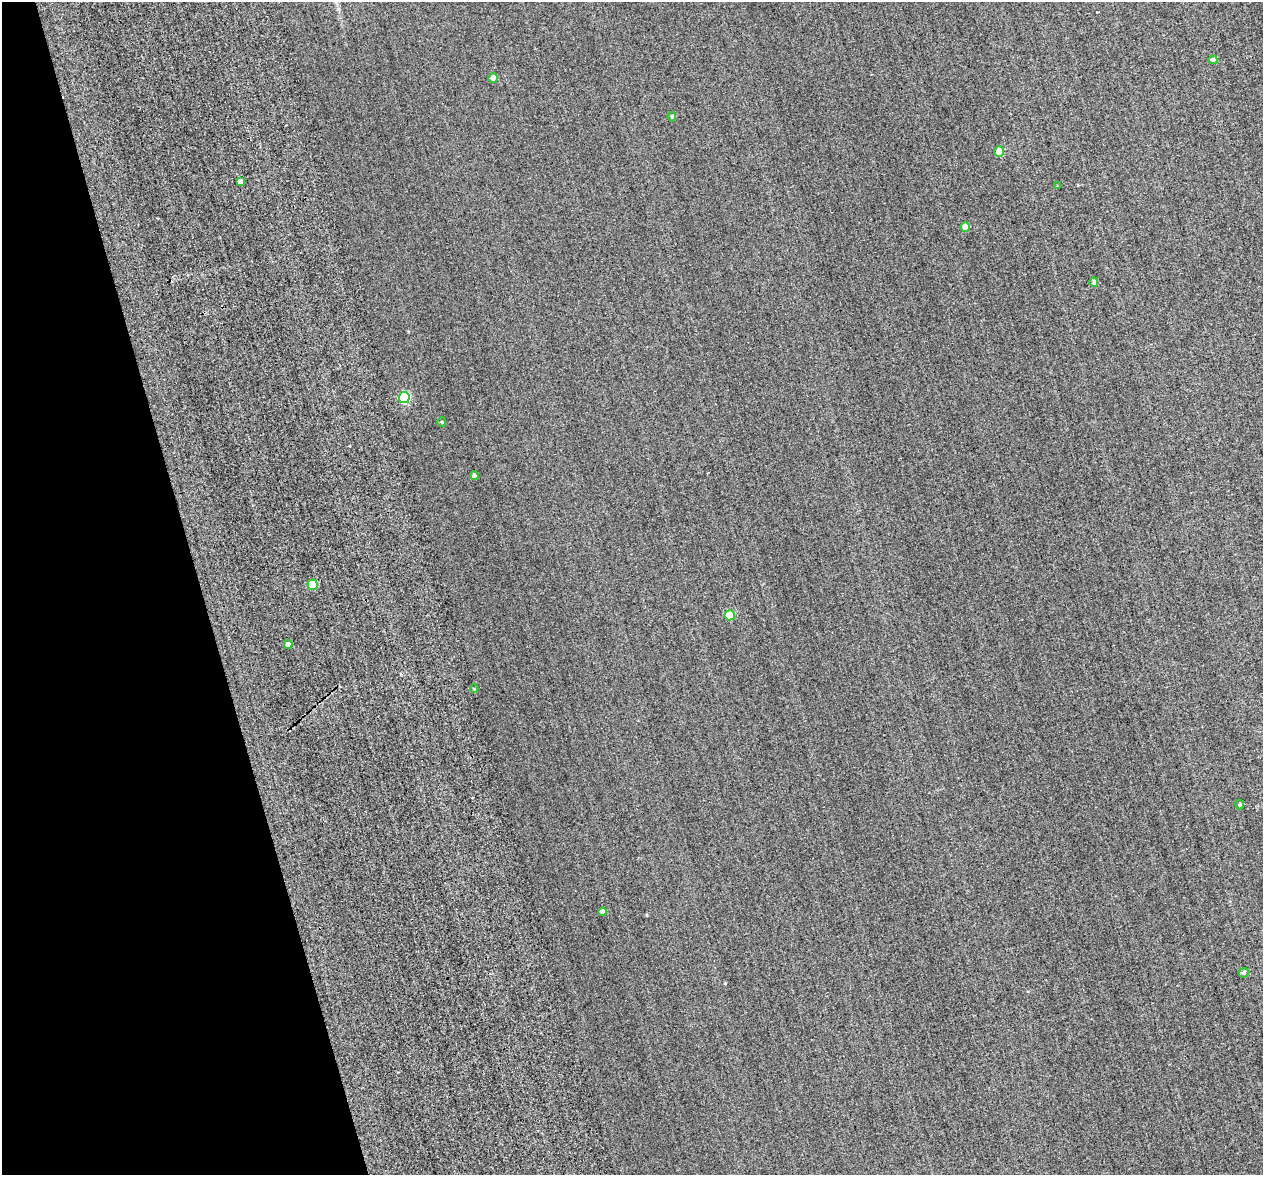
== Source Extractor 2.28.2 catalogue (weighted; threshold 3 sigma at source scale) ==
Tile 5 of 4 x 4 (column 1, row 2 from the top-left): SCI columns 69-1329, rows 2836-4008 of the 5399 x 5373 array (HDU 1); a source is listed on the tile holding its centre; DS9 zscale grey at full resolution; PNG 1265 x 1177 px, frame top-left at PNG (2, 2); each listed source drawn as its Kron ellipse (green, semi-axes under 4 px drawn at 4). Shown black and unused: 16% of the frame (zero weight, under 2 of 3 exposures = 12% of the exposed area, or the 3 px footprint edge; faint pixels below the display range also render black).
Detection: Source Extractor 2.28.2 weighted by HDU 2 'WHT'; one run over the whole footprint, this tile lists its part. Background 0.287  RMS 3.4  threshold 15.4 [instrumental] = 3 sigma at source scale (4.5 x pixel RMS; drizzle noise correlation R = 1.50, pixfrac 1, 0.05/0.05 arcsec/px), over >= 5 px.
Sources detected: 18; all 18 listed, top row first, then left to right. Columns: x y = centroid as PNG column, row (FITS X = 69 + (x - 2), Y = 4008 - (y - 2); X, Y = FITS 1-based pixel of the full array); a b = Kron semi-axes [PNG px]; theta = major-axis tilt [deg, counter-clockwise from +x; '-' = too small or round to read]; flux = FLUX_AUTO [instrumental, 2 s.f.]
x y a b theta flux
1213 60 4 4 - 1200
493 78 5 4 - 1400
672 117 5 4 - 470
999 151 5 5 - 7100
240 182 4 4 - 860
1057 186 3 3 - 210
965 227 5 4 - 3200
1094 282 5 4 - 930
404 397 5 5 - 19000
442 422 4 4 - 310
474 476 4 4 - 880
313 585 5 5 - 6600
730 615 5 5 - 8500
288 644 4 4 - 1600
474 689 4 3 - 280
1239 805 5 4 - 430
602 912 4 4 - 760
1244 973 5 5 - 770